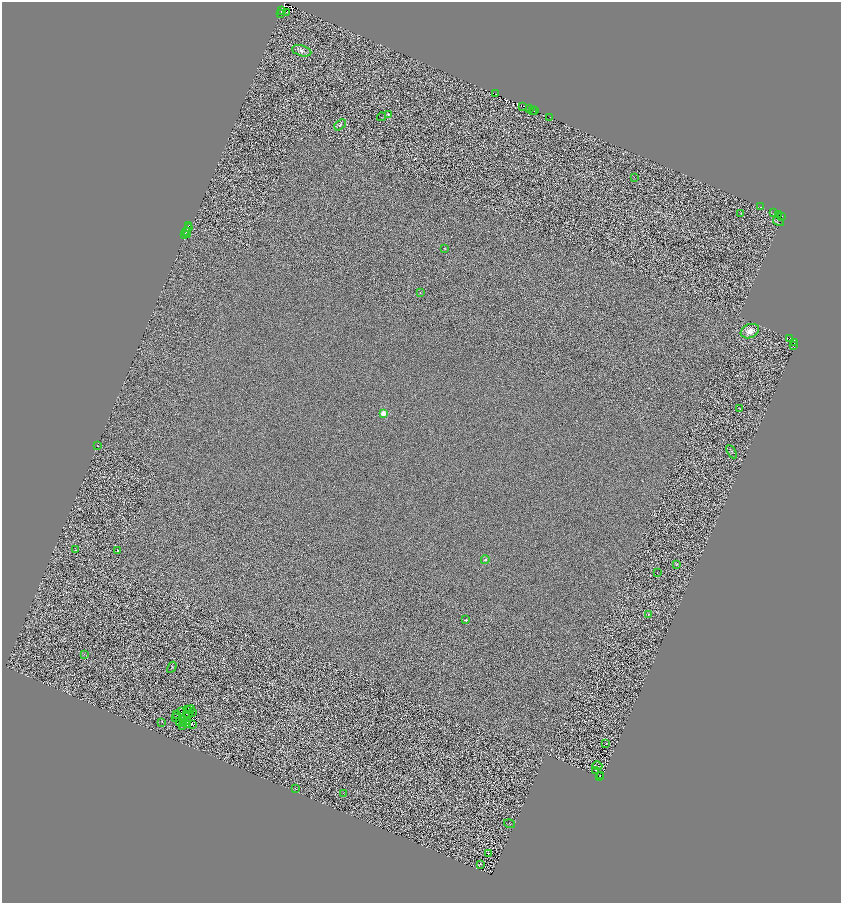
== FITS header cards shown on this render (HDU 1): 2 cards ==
NAXIS1  =                 1678
NAXIS2  =                 1802

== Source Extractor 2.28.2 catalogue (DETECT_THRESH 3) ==
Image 1678 x 1802 px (HDU 1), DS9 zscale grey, zoomed out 1/2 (1 PNG px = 2 x 2 image px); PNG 843 x 905 px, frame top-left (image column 2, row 1802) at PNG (2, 2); each listed source drawn as its Kron ellipse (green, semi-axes under 4 px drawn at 4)
Background 0.599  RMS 2.7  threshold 8.01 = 3 sigma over >= 5 px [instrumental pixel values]
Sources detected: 132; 62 cannot appear on this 1/2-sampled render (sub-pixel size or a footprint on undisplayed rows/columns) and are neither listed nor drawn; the other 70 listed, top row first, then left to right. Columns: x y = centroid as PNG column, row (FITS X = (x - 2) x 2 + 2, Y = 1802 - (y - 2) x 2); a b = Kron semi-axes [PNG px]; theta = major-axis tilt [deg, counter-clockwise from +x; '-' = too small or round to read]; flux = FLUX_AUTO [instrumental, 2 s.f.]
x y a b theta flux
282 10 3 2 - 1700
286 12 2 1 - 1100
280 13 2 1 - 2000
302 51 10 5 -15 2000
496 94 2 1 - 160
523 106 3 2 - 1100
529 108 3 2 - 2100
532 110 2 1 - 1600
534 111 2 1 - 1400
388 114 4 3 - 590
382 117 4 1 - 180
550 117 2 1 - 470
340 125 7 4 41 1100
634 177 2 1 - 1900
760 207 2 1 - 110
741 213 2 1 - 110
774 213 2 1 - 660
778 215 3 2 - 870
782 217 3 2 - 2200
778 221 6 1 -36 260
189 225 2 1 - 2700
189 227 3 2 - 3200
186 232 4 3 - 3900
187 234 2 1 - 810
184 235 3 2 - 3400
444 248 3 2 - 240
420 293 3 2 - 250
750 331 9 7 22 4800
790 338 2 2 - 1600
794 342 3 2 - 900
794 346 4 2 - 2100
740 409 2 1 - 420
383 414 3 3 - 14000
98 445 2 1 - 140
732 452 7 3 -59 640
75 550 2 1 - 150
118 550 2 2 - 610
485 560 4 3 - 610
677 564 3 1 - 190
657 573 2 1 - 110
649 614 3 3 - 410
466 620 2 2 - 800
84 654 2 1 - 170
172 667 6 2 61 430
188 710 3 1 - 110
190 710 5 1 - 200
182 711 2 1 - 54
193 713 2 2 - 300
187 714 3 1 - 190
189 714 3 1 - 130
177 715 3 1 - 140
176 717 2 1 - 170
183 720 3 1 - 220
188 721 3 1 - 140
162 722 2 2 - 270
179 722 2 1 - 140
183 723 3 1 - 89
192 724 2 1 - 130
187 725 2 1 - 130
183 726 2 1 - 83
606 744 2 1 - 180
597 766 5 1 - 300
596 770 2 1 - 200
600 775 2 1 - 530
600 777 2 1 - 290
296 789 3 2 - 160
343 793 2 1 - 830
509 824 6 1 -17 150
488 853 3 2 - 130
481 864 2 1 - 150
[62 sub-pixel or undisplayed-footprint detections neither listed nor drawn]